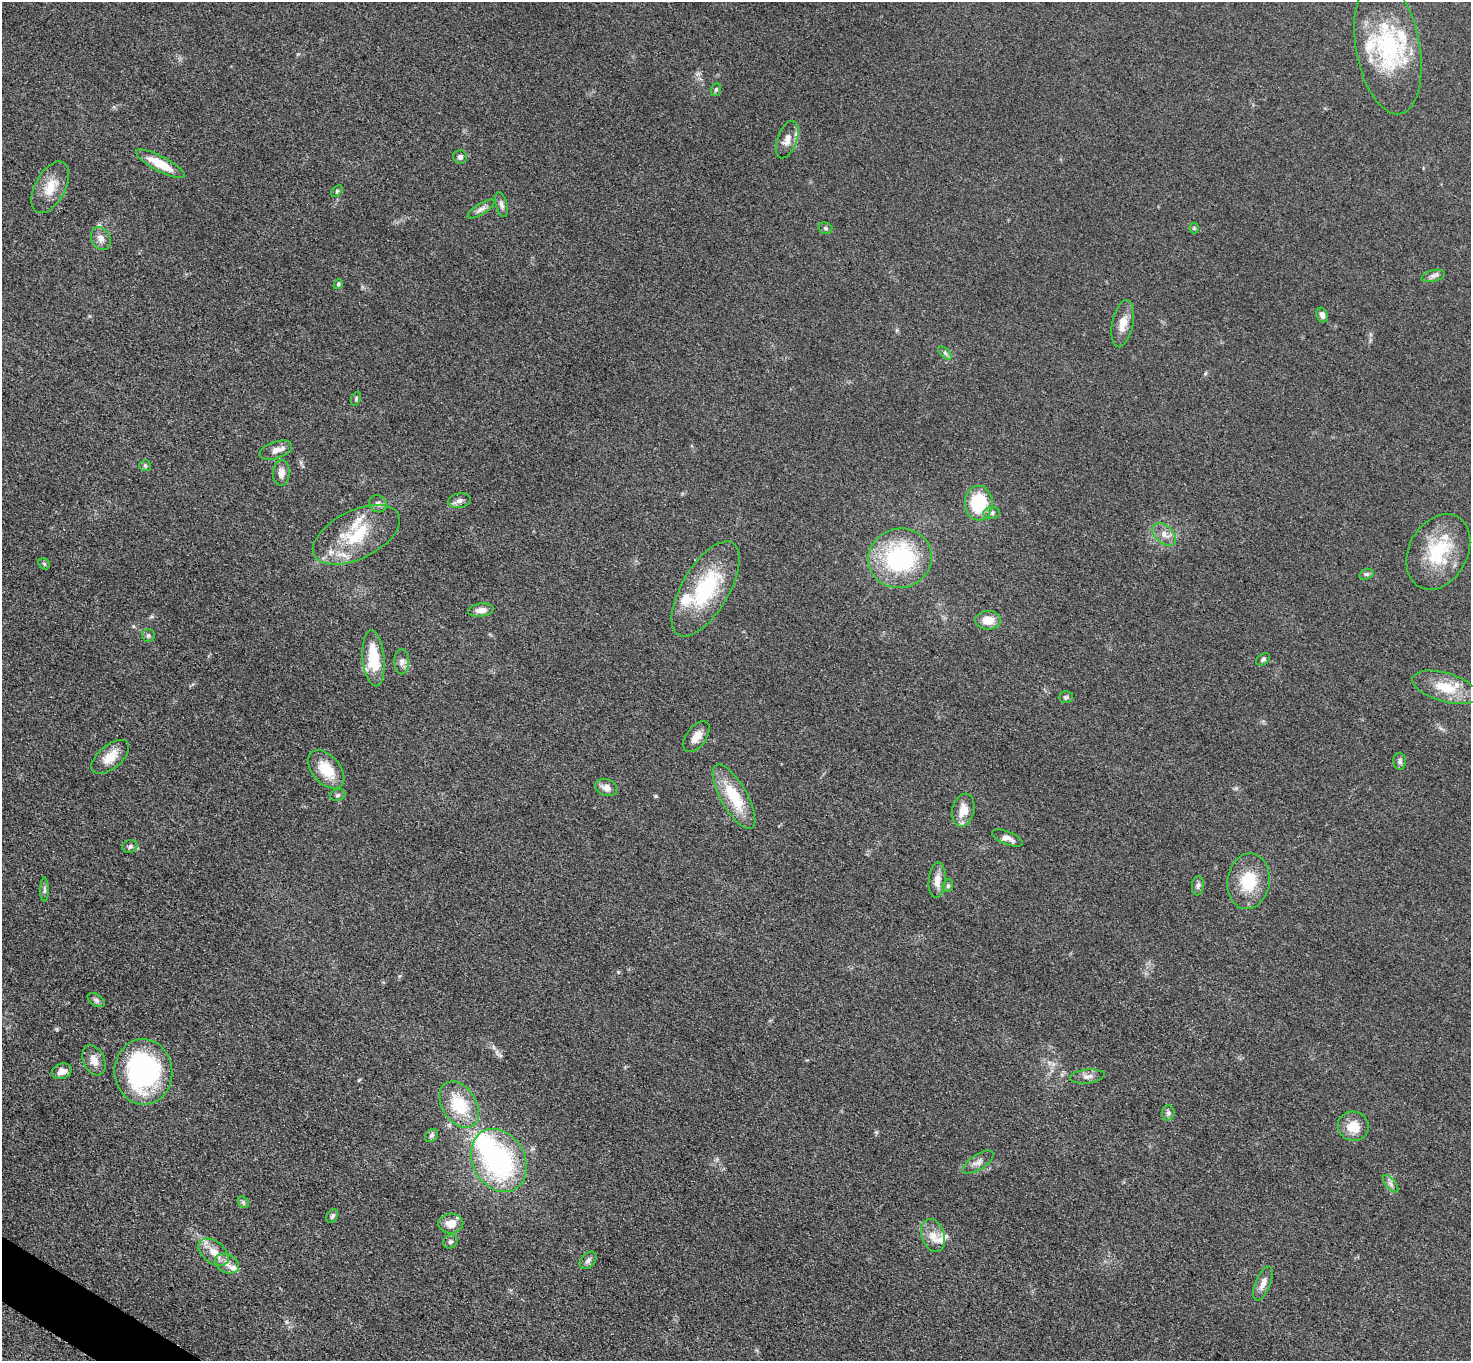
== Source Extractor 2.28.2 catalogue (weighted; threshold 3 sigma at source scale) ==
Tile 7 of 4 x 4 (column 3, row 2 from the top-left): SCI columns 2949-4417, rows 2880-4238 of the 5894 x 5897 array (HDU 1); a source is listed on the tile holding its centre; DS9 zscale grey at full resolution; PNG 1473 x 1363 px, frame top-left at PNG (2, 2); each listed source drawn as its Kron ellipse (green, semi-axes under 4 px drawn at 4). Shown black and unused: <1% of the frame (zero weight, under 3 of 5 exposures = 1% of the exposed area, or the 3 px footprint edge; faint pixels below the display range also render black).
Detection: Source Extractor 2.28.2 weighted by HDU 2 'WHT'; one run over the whole footprint, this tile lists its part. Background 0.0479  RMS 0.0053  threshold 0.024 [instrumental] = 3 sigma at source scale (4.5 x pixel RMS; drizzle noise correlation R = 1.50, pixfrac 1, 0.05/0.05 arcsec/px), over >= 5 px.
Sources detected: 84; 1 inside a brighter object's white glare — neither listed nor drawn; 7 inside a brighter listed object's ellipse — not listed separately; the other 76 listed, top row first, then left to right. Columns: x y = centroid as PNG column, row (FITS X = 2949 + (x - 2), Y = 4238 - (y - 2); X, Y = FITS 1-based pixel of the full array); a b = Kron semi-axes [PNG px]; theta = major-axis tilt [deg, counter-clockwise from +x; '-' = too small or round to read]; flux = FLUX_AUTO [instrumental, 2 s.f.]
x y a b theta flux
1388 47 68 32 -80 57
716 90 6 5 - 0.79
787 140 19 10 70 5.1
460 157 7 7 - 1.6
160 164 27 7 -28 13
50 187 28 15 62 10
337 191 7 4 46 0.76
501 205 13 6 -75 1.9
481 209 15 5 32 2.4
825 228 7 5 -16 1
1194 228 5 5 - 0.68
101 238 12 9 -65 3.4
1433 276 12 5 15 1.9
338 284 5 4 - 0.72
1322 315 7 5 -70 1.9
1123 324 24 10 79 6.5
945 353 8 4 -45 1.2
356 399 7 4 66 0.84
276 450 17 8 18 3.7
145 466 6 5 - 1
281 473 13 8 88 3.5
460 501 11 7 12 2.3
979 503 17 14 89 26
378 504 9 8 - 2.4
991 513 8 6 7 1.6
1164 534 14 9 -40 4.1
356 535 47 24 26 30
1438 552 40 29 61 32
900 558 32 29 16 64
44 564 6 5 - 0.77
1366 574 7 5 18 0.96
706 589 53 23 59 44
481 610 13 6 6 3.7
988 620 13 9 2 7.5
148 635 6 6 - 1.2
374 658 28 11 -85 19
1263 659 7 5 33 1.1
402 661 13 7 -89 2.6
1445 687 34 14 -16 16
1066 697 7 5 0 1
696 737 18 10 54 5.7
110 757 22 11 40 8.1
1400 761 8 6 -86 1.6
326 769 22 14 -49 15
606 787 11 8 -18 4
338 795 8 5 17 1
734 797 36 13 -60 22
963 810 17 11 77 7.8
1007 838 16 6 -22 3.3
130 846 7 6 - 1.4
937 880 18 8 85 4.7
1248 881 28 21 81 20
948 886 6 5 - 0.97
1198 886 10 6 82 1.5
44 890 12 4 -90 1.4
96 1000 10 5 -34 1.6
94 1060 16 10 -66 5.2
62 1071 10 7 18 3.5
143 1072 33 29 -85 92
1087 1076 17 7 6 2.8
459 1105 25 17 -57 22
1168 1113 8 6 89 1.3
1353 1126 15 14 - 9.4
431 1135 7 5 44 1.2
499 1160 33 26 -60 88
978 1162 17 7 33 3
1390 1184 10 5 -51 1.9
243 1202 6 5 - 0.95
332 1216 7 5 60 1.1
451 1223 12 10 4 6
933 1235 17 11 -72 6.4
450 1242 7 6 - 1.3
214 1252 17 11 -38 6.6
588 1260 10 7 47 1.9
227 1263 12 9 -25 4.1
1263 1284 18 7 68 4